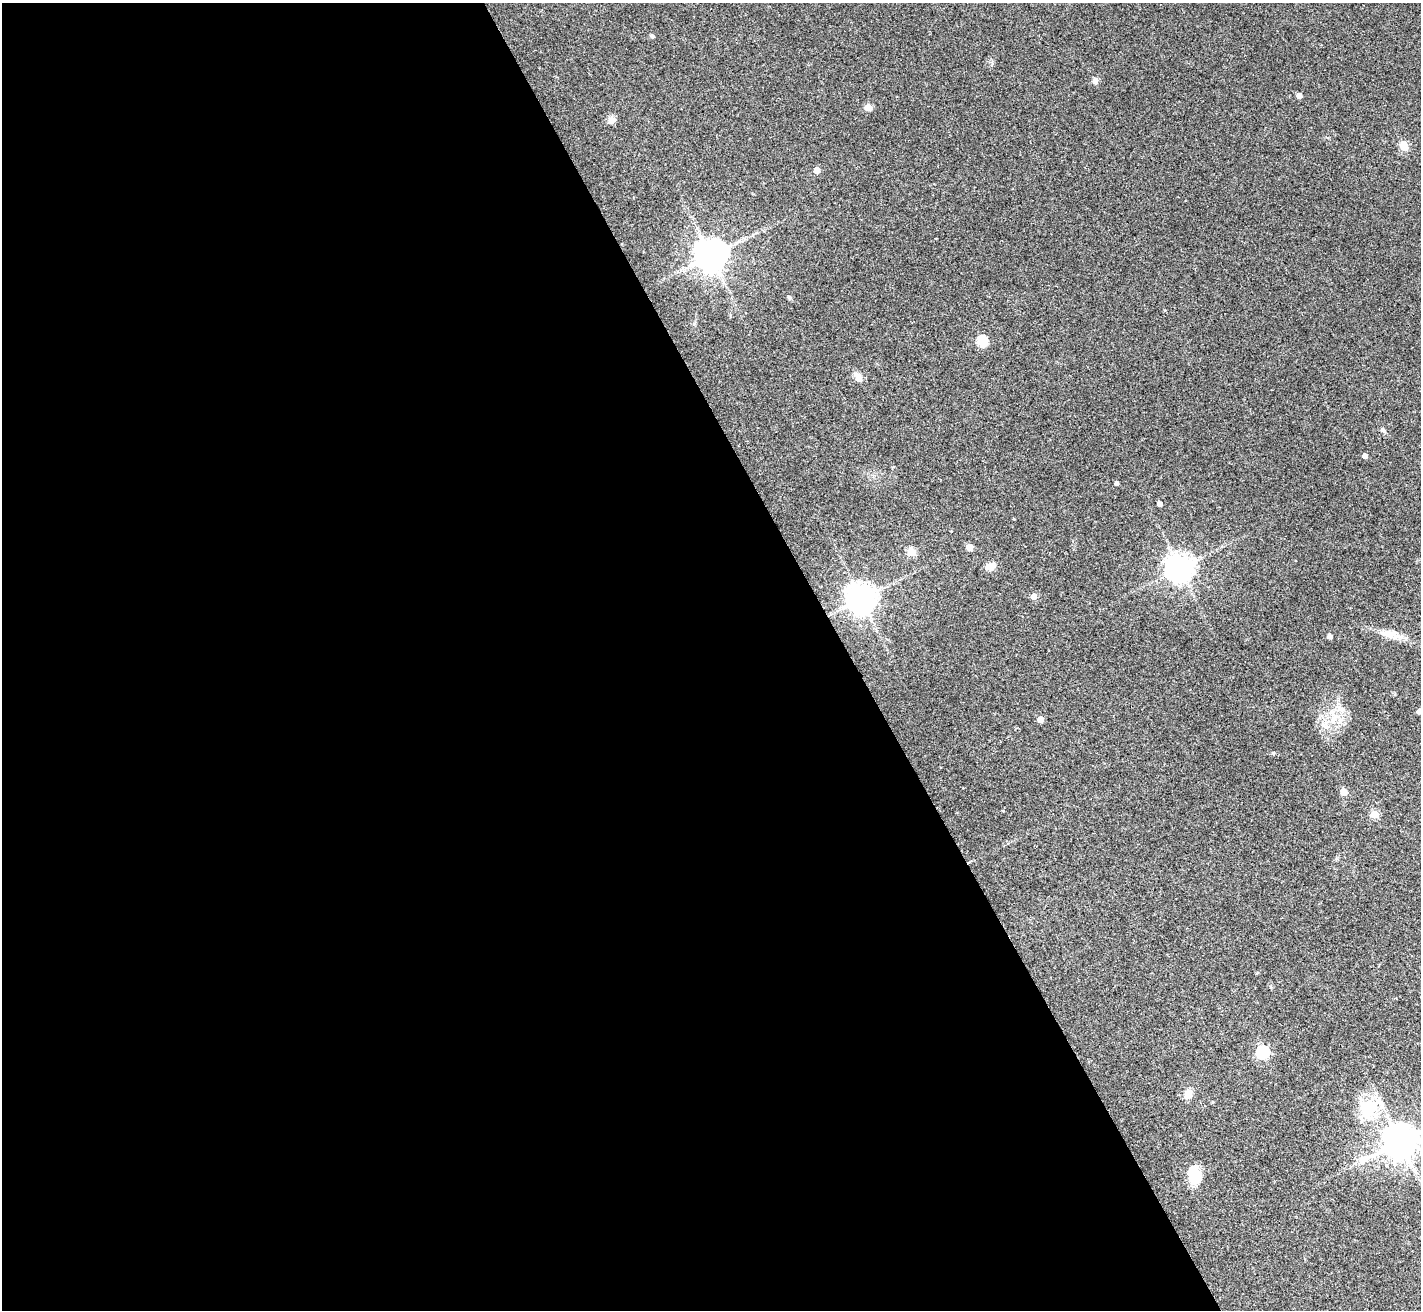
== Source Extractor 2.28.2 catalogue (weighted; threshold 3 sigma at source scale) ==
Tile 9 of 4 x 4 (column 1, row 3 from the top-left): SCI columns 19-1437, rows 1617-2924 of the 5709 x 5715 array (HDU 1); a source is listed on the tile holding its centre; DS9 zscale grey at full resolution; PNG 1423 x 1312 px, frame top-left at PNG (2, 3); no overlay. Shown black and unused: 60% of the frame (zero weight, under 2 of 3 exposures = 2% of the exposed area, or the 3 px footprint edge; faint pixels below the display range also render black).
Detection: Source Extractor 2.28.2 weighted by HDU 2 'WHT'; one run over the whole footprint, this tile lists its part. Background 0.0398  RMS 0.0066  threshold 0.0298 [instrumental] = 3 sigma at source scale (4.5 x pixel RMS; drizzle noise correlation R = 1.50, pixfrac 1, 0.05/0.05 arcsec/px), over >= 5 px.
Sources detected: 35; all 35 listed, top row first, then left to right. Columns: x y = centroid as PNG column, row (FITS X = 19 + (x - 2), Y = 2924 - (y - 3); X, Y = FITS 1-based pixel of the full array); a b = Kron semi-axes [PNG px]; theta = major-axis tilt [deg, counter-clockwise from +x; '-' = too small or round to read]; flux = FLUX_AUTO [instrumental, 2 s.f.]
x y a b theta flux
652 36 5 5 - 0.97
1095 80 7 6 - 2.8
1299 96 4 4 - 4.5
868 107 5 4 - 11
610 120 12 6 74 2.8
1404 145 12 8 -67 6.2
817 170 5 4 - 6.5
711 256 10 10 - 960
789 298 6 4 -3 0.85
982 341 5 5 - 46
858 377 19 7 -55 3.5
1382 430 7 6 - 1.5
1365 456 4 4 - 3.6
1117 483 4 4 - 1.6
1160 504 4 4 - 3.2
969 547 5 4 - 10
911 552 5 5 - 25
990 566 11 8 13 4.7
1180 568 9 9 - 610
1034 596 5 5 - 5.3
861 599 9 9 - 830
1389 634 20 11 -6 7.6
1329 636 4 4 - 2.9
1419 711 4 4 - 3.3
1040 719 5 4 - 8.5
1333 719 9 6 77 3.7
1344 792 5 5 - 9.9
1003 811 3 2 - 0.47
1375 814 5 5 - 18
1262 1052 6 6 - 81
1188 1094 12 10 62 4.5
1213 1102 4 3 - 0.58
1369 1108 35 21 23 29
1400 1142 11 10 - 1200
1195 1175 19 13 -69 17
Isophote crosses this tile's border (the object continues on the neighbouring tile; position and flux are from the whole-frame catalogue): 2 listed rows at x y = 1419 711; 1400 1142
Unlisted compact peaks at least as high as the median listed source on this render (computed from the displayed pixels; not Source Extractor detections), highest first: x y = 1273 753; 1014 519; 992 63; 694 324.